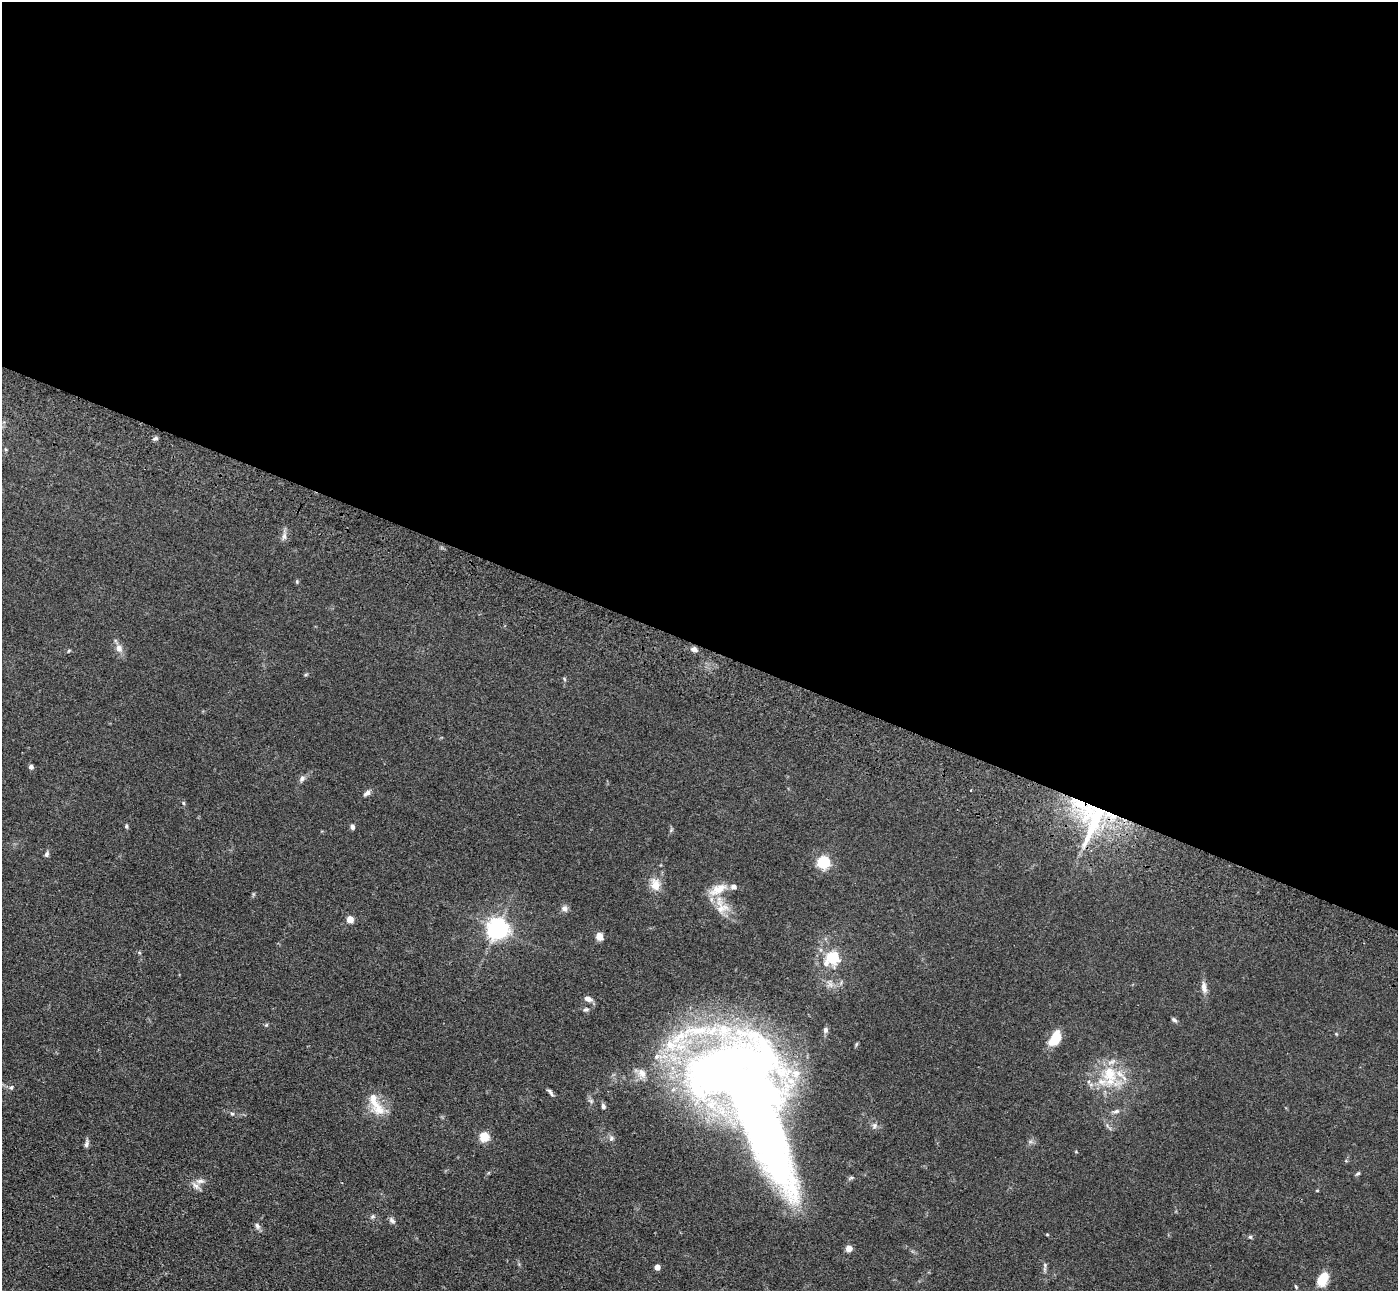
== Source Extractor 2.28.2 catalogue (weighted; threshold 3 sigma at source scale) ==
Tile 3 of 4 x 4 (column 3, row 1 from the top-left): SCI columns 2853-4248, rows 4121-5409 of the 5703 x 5795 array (HDU 1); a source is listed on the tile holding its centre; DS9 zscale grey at full resolution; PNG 1400 x 1293 px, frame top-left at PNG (2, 2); no overlay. Shown black and unused: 50% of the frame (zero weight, under 3 of 4 exposures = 6% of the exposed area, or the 3 px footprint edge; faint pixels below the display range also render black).
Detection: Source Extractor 2.28.2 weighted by HDU 2 'WHT'; one run over the whole footprint, this tile lists its part. Background 0.0663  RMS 0.006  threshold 0.0268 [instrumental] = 3 sigma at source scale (4.5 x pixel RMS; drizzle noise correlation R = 1.50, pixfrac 1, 0.05/0.05 arcsec/px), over >= 5 px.
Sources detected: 67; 2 inside a brighter object's white glare — not listed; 11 inside a brighter listed object's ellipse — not listed separately; the other 54 listed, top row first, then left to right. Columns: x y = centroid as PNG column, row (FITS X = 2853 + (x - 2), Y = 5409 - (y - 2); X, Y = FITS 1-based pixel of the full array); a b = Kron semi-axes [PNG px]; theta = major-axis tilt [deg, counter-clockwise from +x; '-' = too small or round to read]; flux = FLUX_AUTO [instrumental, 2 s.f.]
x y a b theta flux
155 438 7 5 24 1.3
284 536 8 6 -90 2.2
119 648 11 8 -56 3.6
694 649 7 6 - 2.1
69 651 6 3 45 0.57
306 674 5 3 - 0.64
564 679 6 4 -60 0.7
31 767 4 4 - 2.4
302 779 9 6 53 1.9
971 790 3 2 - 1
367 793 10 5 35 2.1
183 803 6 4 -88 0.72
1089 809 61 35 -25 73
126 826 6 4 88 0.9
352 827 6 5 - 1.7
46 854 7 5 73 1.4
823 862 5 5 - 85
655 885 16 12 -82 7.2
733 887 7 6 - 2.5
721 906 30 17 -66 13
564 908 8 7 - 2.4
350 919 5 4 - 12
497 928 7 7 - 320
599 936 7 6 - 5.1
832 957 7 6 - 72
1204 987 17 7 -84 3.7
588 999 11 6 -23 2.5
586 1009 7 5 10 1.2
1174 1020 8 5 -36 1.3
825 1030 8 6 77 1.7
1055 1038 17 10 63 13
725 1071 105 55 21 460
1110 1074 24 20 -76 22
11 1087 6 5 - 1
550 1092 10 4 -52 1.6
603 1106 8 6 -68 1.5
379 1110 21 14 -17 9.5
1116 1111 9 5 14 1.6
232 1114 5 4 - 0.86
874 1126 8 6 61 1.8
484 1136 5 5 - 32
611 1138 8 6 57 1.7
86 1144 10 6 72 1.7
1358 1174 7 4 39 0.88
200 1181 12 6 3 2.8
373 1216 7 6 - 1.2
392 1220 9 6 -43 1.7
257 1226 10 6 -54 1.8
1250 1237 5 5 - 0.91
849 1248 7 6 - 3.6
1045 1265 8 3 -85 1.1
657 1267 4 4 - 5.5
1323 1279 15 9 62 11
1296 1287 6 3 -60 0.71
Overlapping masked pixels (flux is a lower limit): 1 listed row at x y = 1089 809